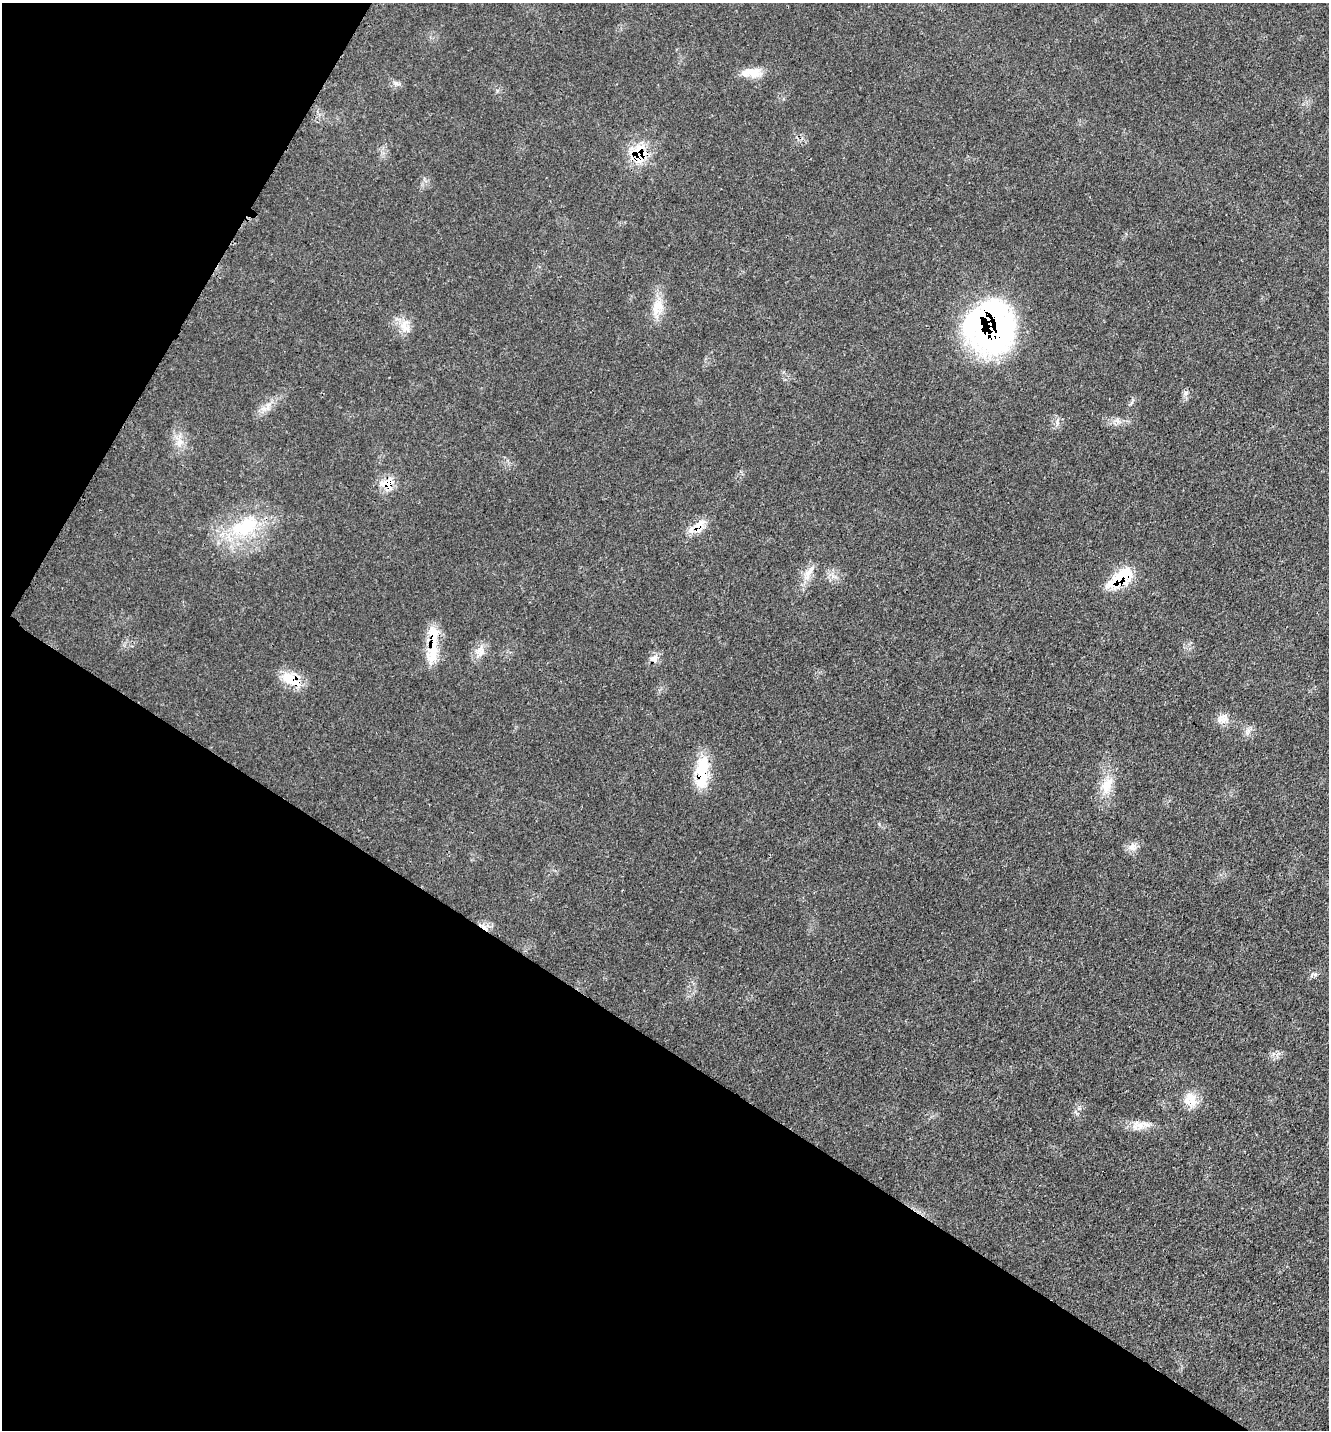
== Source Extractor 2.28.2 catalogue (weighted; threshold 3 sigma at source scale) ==
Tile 9 of 4 x 4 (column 1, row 3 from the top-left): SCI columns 236-1562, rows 1528-2955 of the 5919 x 5911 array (HDU 1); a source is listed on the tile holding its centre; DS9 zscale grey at full resolution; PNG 1331 x 1432 px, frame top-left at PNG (2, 3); no overlay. Shown black and unused: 33% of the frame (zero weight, under 3 of 4 exposures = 9% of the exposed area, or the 3 px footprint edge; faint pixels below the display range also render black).
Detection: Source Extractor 2.28.2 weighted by HDU 2 'WHT'; one run over the whole footprint, this tile lists its part. Background 0.0616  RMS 0.0036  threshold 0.0161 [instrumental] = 3 sigma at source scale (4.5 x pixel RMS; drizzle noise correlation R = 1.50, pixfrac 1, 0.05/0.05 arcsec/px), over >= 5 px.
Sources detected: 28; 1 cosmic-ray / hot-pixel residue — not listed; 2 inside a brighter listed object's ellipse — not listed separately; the other 25 listed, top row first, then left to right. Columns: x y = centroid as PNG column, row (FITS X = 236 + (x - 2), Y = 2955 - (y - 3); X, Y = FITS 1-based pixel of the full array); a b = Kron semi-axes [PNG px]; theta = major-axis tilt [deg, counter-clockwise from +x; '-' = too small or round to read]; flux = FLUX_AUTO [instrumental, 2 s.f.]
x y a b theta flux
752 73 30 11 1 5.5
639 154 22 17 -78 13
657 307 26 15 77 6.8
405 326 19 13 -76 4.8
990 327 48 42 -77 110
1186 393 7 4 71 0.88
264 408 7 4 -19 1.1
180 442 9 7 90 2.3
386 484 20 12 -2 5.2
698 526 21 14 56 5.3
245 527 45 24 22 26
808 573 18 8 80 3.5
1121 578 30 14 36 17
432 651 37 15 78 11
481 652 12 5 66 2.1
654 659 13 9 47 2.3
291 679 31 12 -30 8.3
1224 717 15 11 63 3.1
702 775 36 16 -85 14
1107 785 26 14 66 7.5
1132 847 13 8 -21 2.4
622 890 3 2 - 0.42
1315 974 6 4 -18 0.71
1190 1099 18 16 -52 6.1
1140 1125 23 10 -5 4.6
Overlapping masked pixels (flux is a lower limit): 8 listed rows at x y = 639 154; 990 327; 386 484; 698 526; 1121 578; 432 651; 291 679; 702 775
Unlisted compact peaks at least as high as the median listed source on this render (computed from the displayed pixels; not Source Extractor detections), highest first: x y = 396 83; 1247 732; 1057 423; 1079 1108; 1118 422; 497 91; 835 577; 879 824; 1132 402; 1273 1054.